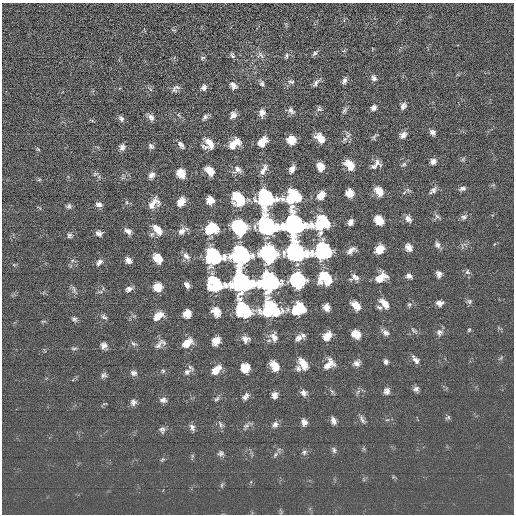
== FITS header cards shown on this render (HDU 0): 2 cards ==
NAXIS1  =                  512 / length of data axis 1
NAXIS2  =                  512 / length of data axis 2

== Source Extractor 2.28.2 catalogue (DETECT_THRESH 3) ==
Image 512 x 512 px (HDU 0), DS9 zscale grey, 1 PNG px = 1 image px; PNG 516 x 516 px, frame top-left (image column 1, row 512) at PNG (2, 3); no overlay
Background 1.77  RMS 15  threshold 46.1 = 3 sigma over >= 5 px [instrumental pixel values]
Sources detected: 185; all 185 listed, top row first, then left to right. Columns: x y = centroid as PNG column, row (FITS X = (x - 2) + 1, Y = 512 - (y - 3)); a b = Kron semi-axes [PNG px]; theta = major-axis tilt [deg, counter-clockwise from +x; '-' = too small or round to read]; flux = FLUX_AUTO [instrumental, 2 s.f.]
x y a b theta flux
173 30 8 2 -11 900
315 53 8 4 48 2500
232 55 8 5 -69 2200
260 55 11 8 -47 4600
286 56 8 4 74 2100
202 58 7 5 9 1600
374 78 8 6 -68 3400
344 80 8 5 65 3600
291 82 9 6 -14 3100
316 83 13 5 48 3600
262 84 7 6 - 2800
233 86 8 6 -44 4600
204 87 7 6 - 3900
150 89 7 3 -45 1400
174 89 8 8 - 3700
403 106 8 6 62 4000
374 108 7 5 51 3900
319 109 8 6 -71 2000
344 110 10 5 54 2500
291 111 12 7 -25 4300
262 113 8 7 - 5600
233 115 8 6 65 5200
151 117 9 7 -48 4400
205 117 8 5 52 2900
121 119 8 5 -60 3100
92 121 6 3 -20 1200
432 132 6 5 - 3500
348 134 12 6 -71 4000
403 135 8 6 43 5100
374 137 10 4 50 1900
320 138 10 7 -46 13000
291 140 7 7 - 17000
262 142 9 7 52 16000
210 143 14 7 -54 9500
234 143 12 7 39 15000
181 145 9 5 -50 3800
151 146 7 5 -44 2800
204 146 11 5 -23 3000
122 147 8 6 75 4300
38 149 6 3 -45 1100
463 159 7 4 54 1500
433 161 7 7 - 4400
376 164 14 8 38 6100
404 164 7 5 29 2200
349 165 11 7 -49 16000
320 167 7 6 - 11000
237 169 11 9 -11 5600
292 169 7 5 60 5700
263 170 16 6 62 6000
209 171 10 6 -47 12000
181 173 8 7 - 16000
95 174 8 5 18 1900
151 175 8 7 - 4600
39 180 6 4 3 1200
462 188 9 5 14 3100
408 190 7 4 -45 2000
433 190 11 6 46 3700
379 191 10 7 -53 12000
349 193 7 7 - 12000
321 195 9 6 56 12000
293 197 14 11 39 70000
239 198 11 8 -54 61000
266 198 14 14 - 110000
210 200 7 7 - 9200
127 202 6 4 -89 1400
181 202 8 6 55 12000
154 203 16 10 42 11000
99 204 8 5 -10 3900
69 206 7 6 - 2700
437 216 9 5 -36 2500
464 217 9 7 25 3200
408 219 9 6 -52 5100
379 220 9 7 -47 17000
350 222 6 5 - 5700
295 224 15 14 - 270000
322 224 14 11 34 71000
268 225 12 9 -46 430000
239 227 9 8 - 290000
211 229 10 8 26 56000
157 230 13 7 -51 11000
128 231 9 6 -38 4600
182 231 11 7 46 6300
99 233 7 6 - 4300
152 234 8 6 47 2400
69 235 6 6 - 2500
437 245 9 7 -63 3600
409 247 8 6 -58 6400
379 249 8 7 - 15000
351 250 11 6 28 5500
324 251 15 13 15 110000
297 252 12 10 -42 430000
268 254 9 9 - 640000
240 255 11 10 - 430000
186 256 11 7 -48 5400
213 256 15 12 8 100000
157 258 9 7 -49 16000
128 260 7 6 - 5600
99 262 9 6 51 3700
467 272 8 7 - 2500
439 274 6 6 - 4500
354 276 9 8 - 4000
409 276 7 5 -26 4000
326 278 11 8 -43 58000
357 278 8 6 37 3500
381 278 12 8 31 15000
297 280 9 8 - 300000
269 282 11 10 - 440000
242 283 15 13 9 270000
215 284 14 11 -36 71000
187 285 7 5 -60 4500
158 287 7 7 - 17000
74 289 11 5 -73 2800
129 289 8 6 26 4200
100 292 8 4 7 1800
469 301 7 6 - 2500
384 303 14 7 -48 9500
439 303 7 6 - 4900
409 304 7 5 68 1900
356 305 10 6 -48 13000
326 307 7 5 -74 8000
379 307 7 5 -29 2400
270 309 15 14 - 110000
298 309 10 8 36 60000
244 310 15 11 -51 73000
216 312 10 8 -52 11000
187 314 7 6 - 13000
158 316 11 7 38 13000
104 317 9 5 -35 2500
74 319 7 5 -35 2400
43 321 6 3 17 1200
469 329 6 4 62 1300
414 331 11 5 -35 2400
385 332 10 6 -38 4700
439 332 9 9 - 4500
356 334 8 7 - 16000
303 335 8 6 -58 3000
327 336 9 7 47 13000
274 337 13 9 -65 7100
298 338 10 7 41 5200
245 339 9 8 - 5700
216 341 8 6 57 12000
187 343 11 7 39 15000
133 344 8 5 -30 2500
159 345 17 7 52 5500
104 346 7 7 - 4800
74 348 9 3 5 1700
415 360 13 6 -50 4700
386 362 7 5 -75 3000
357 363 9 7 33 5100
303 364 13 7 -57 13000
329 364 14 9 42 11000
274 366 10 6 -54 16000
245 368 8 7 - 17000
298 369 9 7 -55 3700
216 370 11 7 45 12000
163 371 6 5 - 1600
187 372 10 8 40 4700
134 373 8 6 2 3900
104 375 8 6 32 2900
416 389 7 7 - 3500
332 391 8 3 -45 1700
387 391 8 8 - 4400
358 392 8 3 45 1800
303 393 8 7 - 4700
274 395 7 6 - 5900
246 396 9 6 55 4200
217 399 8 5 44 2100
163 400 8 7 - 4100
133 402 8 7 - 3900
448 417 7 5 29 1700
362 419 12 5 -61 3500
333 420 8 5 -69 4900
387 420 6 3 18 1200
304 422 8 7 - 5300
220 424 11 5 -67 2900
275 424 8 7 - 4300
246 426 10 5 14 3600
192 427 9 6 -66 3600
162 430 9 6 -85 3000
334 450 9 5 -76 2500
304 452 8 6 38 2800
221 453 9 7 2 3100
275 455 9 5 53 2800
163 459 7 4 31 1400
222 485 7 4 89 1600